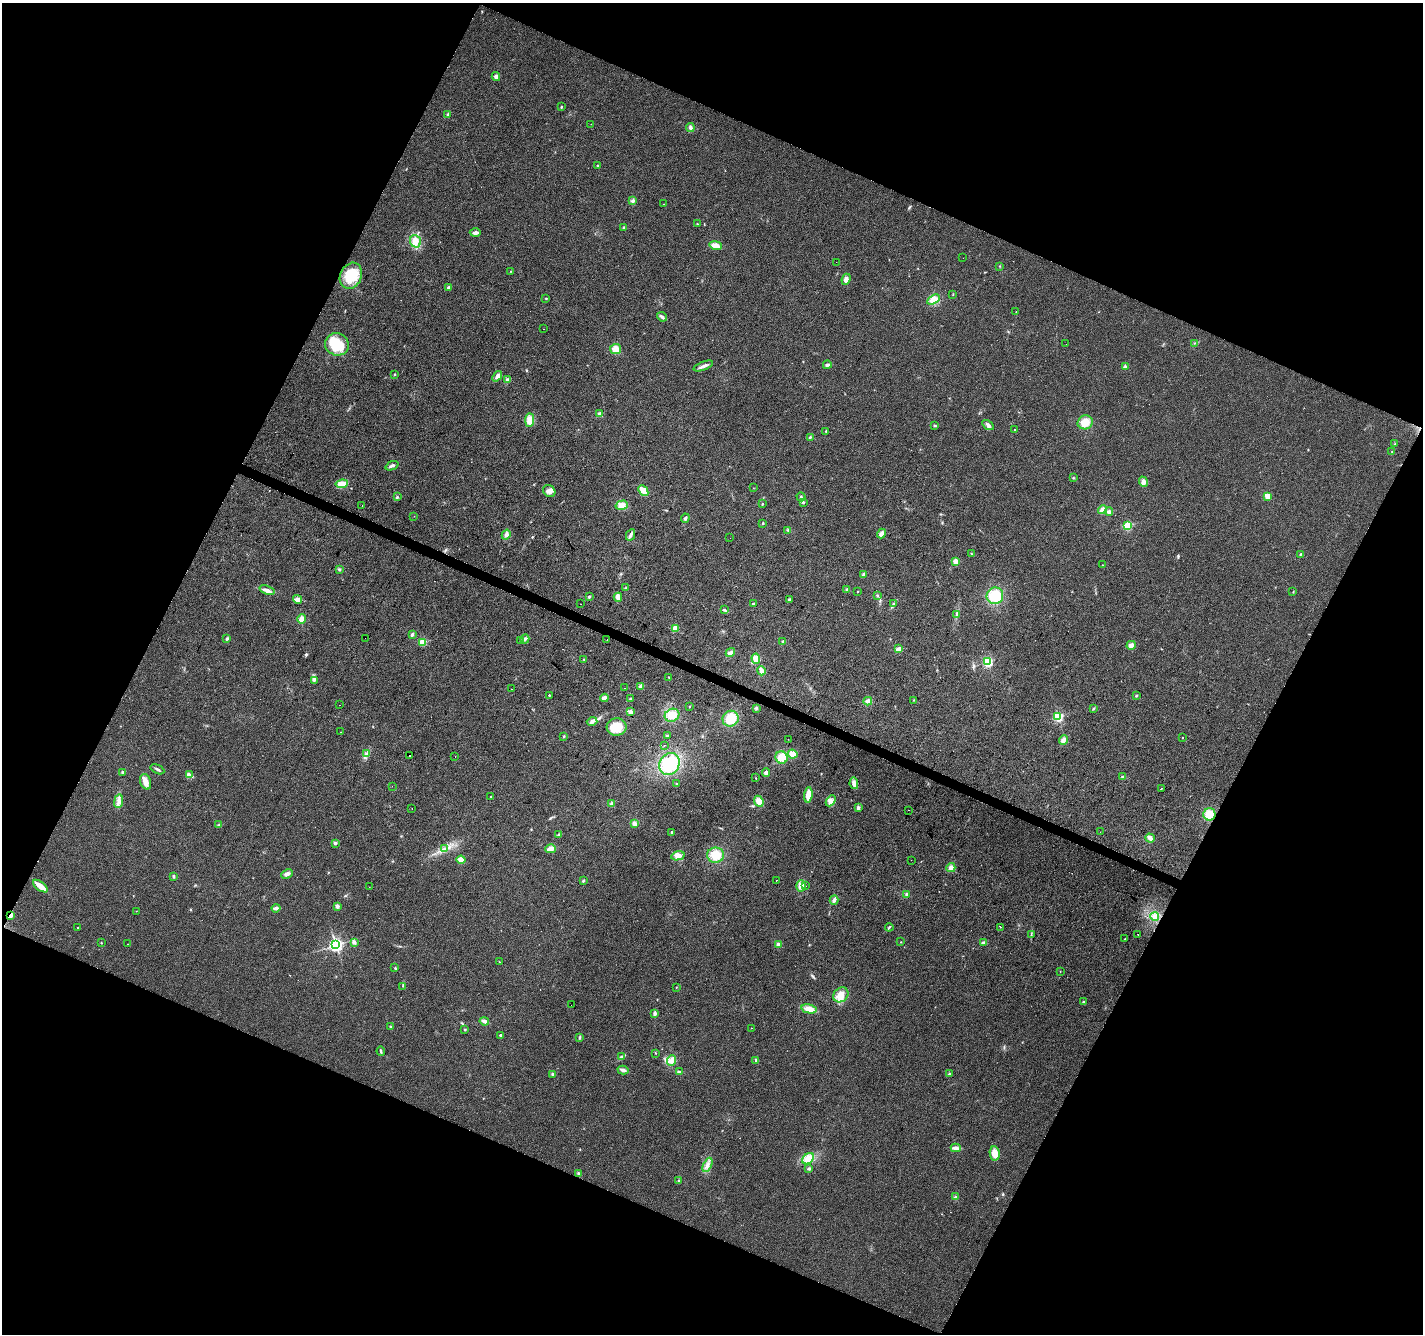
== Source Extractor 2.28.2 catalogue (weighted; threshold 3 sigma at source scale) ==
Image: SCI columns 7-5690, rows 271-5598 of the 5690 x 5802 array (HDU 1 of 3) = the unmasked area's bounding box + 8 px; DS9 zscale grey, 4 x 4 block average (1 PNG px = mean of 4 x 4 image px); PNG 1425 x 1336 px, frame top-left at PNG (2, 3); each listed source drawn as its Kron ellipse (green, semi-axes under 4 px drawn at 4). Shown black and unused: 45% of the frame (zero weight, under 2 of 3 exposures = <1% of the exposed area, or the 3 px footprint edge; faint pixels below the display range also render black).
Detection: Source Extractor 2.28.2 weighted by HDU 2 'WHT'. Background 0.0552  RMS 0.0089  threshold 0.04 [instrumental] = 3 sigma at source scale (4.5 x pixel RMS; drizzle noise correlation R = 1.50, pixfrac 1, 0.0396/0.0396 arcsec/px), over >= 5 px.
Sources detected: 250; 1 too faint to see at this stretch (4 x 4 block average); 1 inside a brighter object's white glare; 5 cosmic-ray / hot-pixel residue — neither listed nor drawn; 3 inside a brighter listed object's ellipse — not listed separately; the other 240 listed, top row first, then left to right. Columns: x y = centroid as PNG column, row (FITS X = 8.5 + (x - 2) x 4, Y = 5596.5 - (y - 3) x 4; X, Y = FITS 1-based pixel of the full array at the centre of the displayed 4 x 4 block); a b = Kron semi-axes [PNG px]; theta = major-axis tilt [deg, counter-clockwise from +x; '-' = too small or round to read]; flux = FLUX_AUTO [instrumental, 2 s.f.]
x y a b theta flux
496 76 4 4 - 14
561 107 2 2 - 8.7
448 114 3 2 - 7.5
591 124 2 2 - 0.9
690 127 4 3 - 15
597 165 2 2 - 9.2
632 201 3 3 - 9.2
664 204 2 2 - 2.5
697 224 2 2 - 3.7
624 227 3 2 - 4.5
475 233 5 3 - 15
415 241 6 5 - 31
715 245 6 4 -10 38
963 258 2 2 - 3.2
836 262 2 2 - 0.55
1000 266 2 2 - 3.4
511 271 2 2 - 1.9
351 276 13 10 64 110
846 279 5 4 - 23
448 287 3 2 - 7
953 294 2 2 - 2.6
546 298 2 2 - 2.2
933 300 7 4 32 40
1016 312 2 2 - 2.6
662 317 5 3 - 13
543 329 2 2 - 1.7
1195 343 2 2 - 2.2
337 344 12 11 - 180
1066 344 2 2 - 2.2
616 349 5 5 - 45
827 365 4 3 - 10
703 366 10 2 21 23
1126 367 3 2 - 6.9
394 374 2 2 - 3.6
497 376 6 3 50 17
507 380 3 3 - 13
600 414 2 2 - 92
530 420 7 4 89 32
1085 422 7 7 - 62
988 425 6 3 -31 13
935 426 3 2 - 4.4
1014 430 2 2 - 4.7
826 431 2 2 - 7.9
810 437 3 2 - 5.9
1395 444 2 2 - 2
1392 451 2 2 - 1.6
392 466 7 2 21 12
1073 478 2 2 - 3.9
1143 482 5 3 - 21
342 484 6 4 7 48
753 488 2 2 - 2.1
549 491 6 5 - 24
643 491 6 3 -49 48
1267 496 3 3 - 13
397 497 3 2 - 5
801 497 4 2 - 7.5
803 502 3 2 - 5.3
762 504 3 2 - 4.1
622 505 6 4 17 45
362 506 2 2 - 2.8
1102 510 4 4 - 24
1109 512 4 3 - 14
414 516 2 2 - 1.4
685 518 4 3 - 10
763 523 3 2 - 4.7
1127 526 2 2 - 440
788 530 3 2 - 5
881 533 5 3 - 26
506 535 5 4 - 16
631 535 6 3 63 17
730 538 2 2 - 0.66
972 554 2 2 - 3.7
1300 554 3 2 - 3.7
956 561 2 2 - 120
1103 565 2 2 - 1.1
339 569 3 2 - 4.9
863 574 4 2 - 8.5
625 588 2 2 - 1.9
267 590 8 3 -18 24
847 590 3 3 - 7
857 591 2 2 - 2.9
1293 592 2 2 - 3.4
878 596 2 2 - 2.6
995 596 8 8 - 140
589 597 3 2 - 6.2
618 597 4 3 - 33
298 599 4 4 - 20
789 599 2 2 - 9.6
581 604 2 2 - 1.1
753 604 2 2 - 16
893 604 3 2 - 3.5
724 610 4 2 - 6.5
957 614 3 2 - 6.1
302 619 5 4 - 29
675 628 4 3 - 27
412 635 4 3 - 9.9
365 638 2 2 - 2.8
227 639 4 2 - 8
525 639 5 2 - 15
607 639 2 2 - 0.86
521 641 3 2 - 5.8
783 641 2 2 - 3.6
422 642 2 2 - 290
1131 645 5 3 - 22
899 649 4 3 - 23
730 653 5 3 - 19
756 659 5 4 - 34
584 660 2 2 - 3.9
988 661 2 2 - 650
761 671 5 3 - 23
669 677 2 2 - 2.7
314 680 3 2 - 4.2
641 686 4 3 - 19
625 688 2 2 - 5
511 689 2 2 - 0.86
549 695 2 2 - 11
1136 696 3 2 - 5.2
604 698 4 3 - 16
630 698 3 2 - 4.4
914 700 2 2 - 2
868 701 4 3 - 26
340 705 2 2 - 1.6
689 707 2 2 - 1.6
756 708 3 2 - 6.4
1094 708 3 2 - 4
630 712 3 3 - 24
672 715 7 6 - 55
1058 716 2 2 - 580
731 719 8 7 - 100
592 721 5 4 - 16
616 727 10 9 - 100
340 732 2 2 - 2.1
564 736 2 2 - 3.5
667 736 4 2 - 4.8
1182 738 2 2 - 2.8
788 739 2 2 - 1.1
1063 740 5 3 - 23
664 745 2 2 - 3.9
366 754 4 3 - 11
793 754 5 4 - 47
409 756 2 2 - 14
455 756 2 2 - 16
782 758 6 6 - 70
669 764 11 10 - 130
157 769 7 2 -25 10
123 772 4 2 - 6.8
766 773 4 3 - 17
189 774 4 2 - 6.7
1122 777 3 2 - 4.8
756 778 2 2 - 1.7
146 782 8 5 -70 37
677 783 2 2 - 10
854 783 6 4 -79 27
392 786 2 2 - 0.94
1161 789 2 2 - 65
808 795 8 3 83 59
490 796 2 2 - 2.1
119 801 7 4 81 24
759 801 6 4 -67 44
831 801 6 4 48 18
612 804 3 3 - 14
412 808 2 2 - 1.8
858 808 4 3 - 10
909 810 2 2 - 1.4
1209 814 6 6 - 79
634 823 4 3 - 17
218 825 3 2 - 4.5
672 832 2 2 - 14
1100 832 2 2 - 0.96
559 835 3 2 - 7.8
1150 838 5 3 - 22
335 843 3 3 - 12
445 849 3 2 - 5.4
551 849 5 4 - 32
716 855 8 7 - 74
678 856 7 4 12 34
461 860 4 4 - 37
911 860 2 2 - 0.97
951 868 4 4 - 21
287 874 6 3 28 20
173 876 4 2 - 4.9
776 880 2 2 - 5
583 881 3 2 - 6.9
40 886 8 3 -38 54
801 886 6 4 -89 36
806 886 2 2 - 3.5
369 887 2 2 - 1.1
907 894 3 3 - 9.6
834 900 5 3 - 13
337 906 3 3 - 13
276 908 4 2 - 20
136 911 2 2 - 2.3
10 915 2 2 - 120
1155 917 4 3 - 15
889 927 4 2 - 7
1000 927 2 2 - 1.2
77 928 2 2 - 3.8
1137 934 2 2 - 5.3
1031 935 2 2 - 2.6
1125 939 2 2 - 4.7
354 942 4 3 - 9.8
901 942 2 2 - 1.8
101 943 2 2 - 3
983 943 4 3 - 11
127 944 2 2 - 4
778 944 3 3 - 14
336 945 2 2 - 1600
499 962 2 2 - 1.4
395 968 4 2 - 4.2
1060 972 2 2 - 1.2
403 986 2 2 - 2
676 987 2 2 - 1.8
841 995 8 6 42 54
1083 1002 2 2 - 5
571 1005 2 2 - 0.89
809 1009 7 4 -13 51
655 1013 4 2 - 15
484 1021 4 3 - 17
390 1027 3 2 - 3.9
752 1028 2 2 - 0.99
465 1029 2 2 - 5.8
500 1035 2 2 - 14
580 1037 4 2 - 5.5
381 1051 4 2 - 7.5
655 1053 2 2 - 2.5
621 1057 3 2 - 4.3
672 1060 5 4 - 27
756 1060 3 2 - 7.8
623 1070 5 3 - 16
679 1072 4 2 - 11
553 1074 2 2 - 2.2
949 1074 3 2 - 4.9
956 1148 5 3 - 34
995 1153 7 5 -80 43
808 1159 7 4 42 34
707 1165 7 2 65 15
809 1169 4 3 - 7
578 1173 3 3 - 7.2
679 1181 3 2 - 6.2
956 1197 3 2 - 6.4
Overlapping masked pixels (flux is a lower limit): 1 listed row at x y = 10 915
Diffuse or blended objects may show on this block-average render without a row.